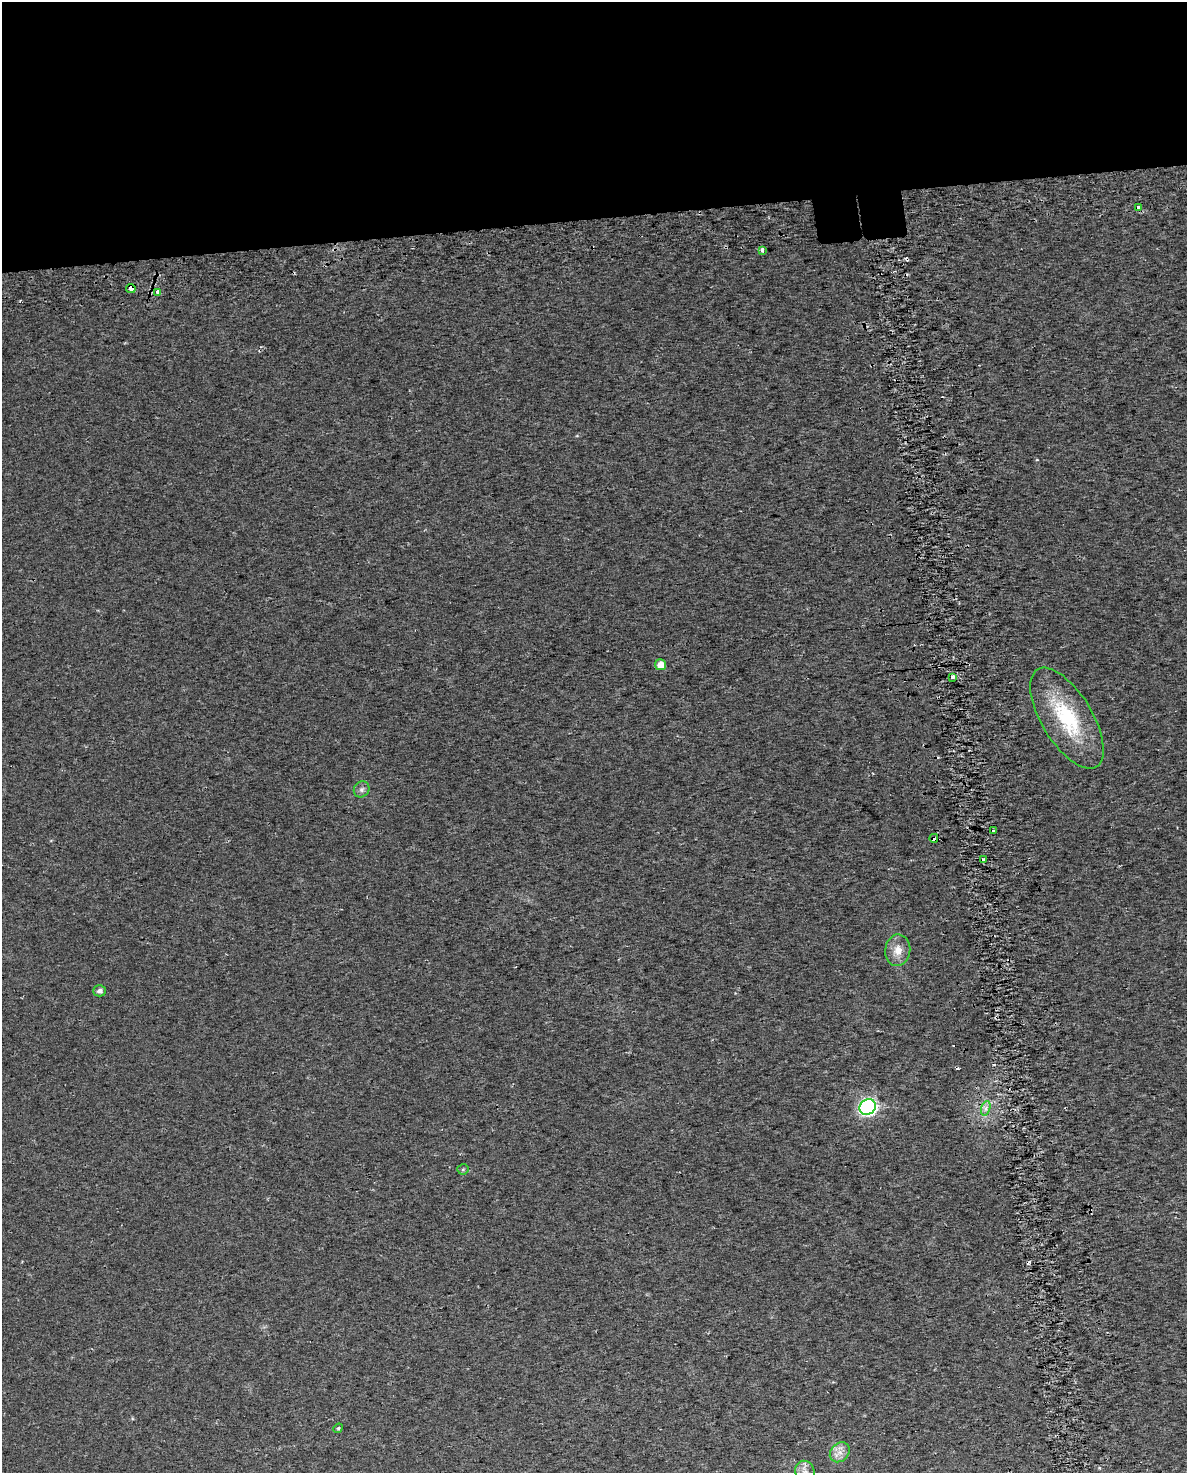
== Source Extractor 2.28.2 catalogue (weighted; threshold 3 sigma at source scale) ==
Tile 2 of 4 x 3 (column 2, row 1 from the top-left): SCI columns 1234-2418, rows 3054-4524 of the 4835 x 4593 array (HDU 1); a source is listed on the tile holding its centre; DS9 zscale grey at full resolution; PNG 1189 x 1475 px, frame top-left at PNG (2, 2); each listed source drawn as its Kron ellipse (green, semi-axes under 4 px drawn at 4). Shown black and unused: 15% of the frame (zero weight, under 2 of 3 exposures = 4% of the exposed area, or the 3 px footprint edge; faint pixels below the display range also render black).
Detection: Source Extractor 2.28.2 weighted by HDU 2 'WHT'; one run over the whole footprint, this tile lists its part. Background 0.0222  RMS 0.01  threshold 0.0457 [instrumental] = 3 sigma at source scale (4.5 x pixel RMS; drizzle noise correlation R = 1.50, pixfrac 1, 0.0396/0.0396 arcsec/px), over >= 5 px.
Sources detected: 24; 5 cosmic-ray / hot-pixel residue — neither listed nor drawn; the other 19 listed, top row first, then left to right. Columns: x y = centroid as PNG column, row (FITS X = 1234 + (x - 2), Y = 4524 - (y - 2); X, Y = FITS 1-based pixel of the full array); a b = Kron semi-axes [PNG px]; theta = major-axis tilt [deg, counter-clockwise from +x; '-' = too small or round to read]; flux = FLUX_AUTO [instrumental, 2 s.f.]
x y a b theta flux
1138 207 3 3 - 9.7
762 250 4 3 - 7.5
131 288 4 4 - 23
158 292 4 3 - 7
661 665 5 5 - 11
952 677 4 3 - 3
1067 718 57 25 -59 83
362 789 8 7 - 3.5
993 831 3 3 - 8.7
934 838 4 4 - 7.5
983 859 3 3 - 4.3
898 950 16 12 82 12
99 991 6 5 - 4.1
868 1107 8 7 - 300
986 1108 7 4 72 3.3
463 1169 6 5 - 1.7
338 1428 5 4 - 1.4
840 1452 11 9 47 7.6
805 1472 11 9 -76 6.6
Overlapping masked pixels (flux is a lower limit): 2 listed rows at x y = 131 288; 934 838
Isophote crosses this tile's border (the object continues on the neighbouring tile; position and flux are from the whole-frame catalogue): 1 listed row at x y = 805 1472